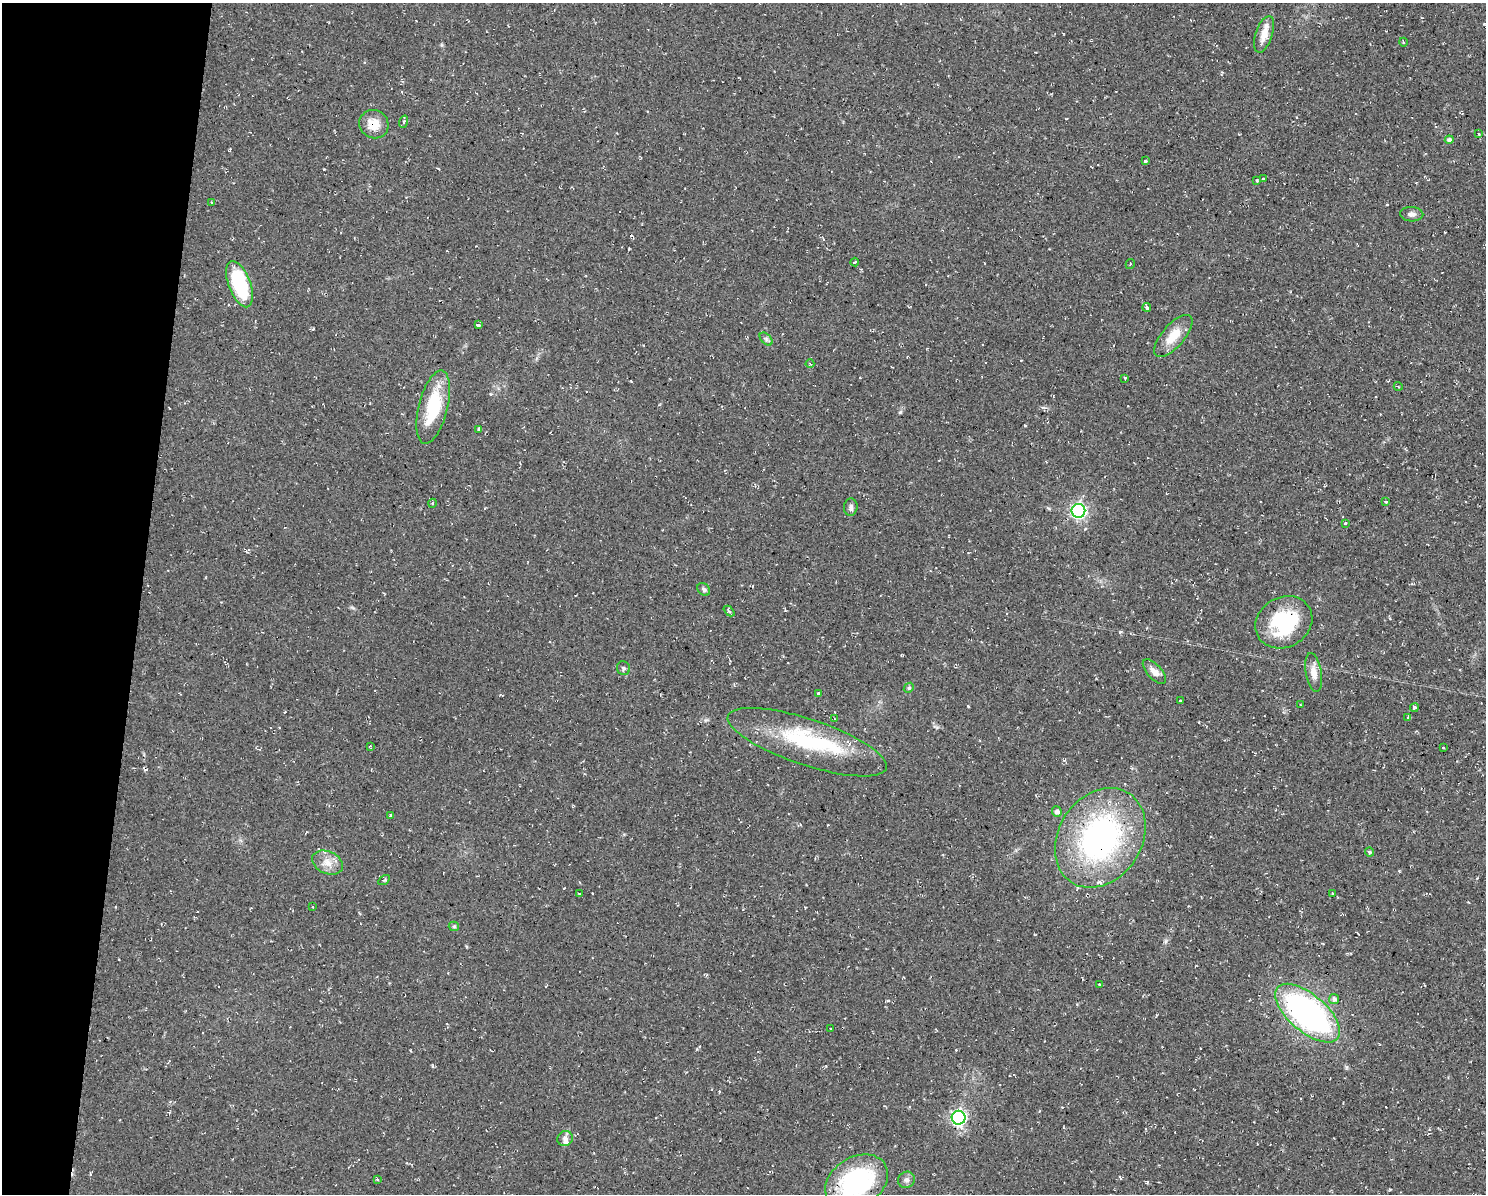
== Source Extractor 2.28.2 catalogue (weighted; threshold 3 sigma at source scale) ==
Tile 7 of 3 x 4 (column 1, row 3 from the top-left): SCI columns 113-1596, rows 1193-2384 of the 4791 x 4769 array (HDU 1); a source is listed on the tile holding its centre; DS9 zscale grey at full resolution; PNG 1488 x 1196 px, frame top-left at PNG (2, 3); each listed source drawn as its Kron ellipse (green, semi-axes under 4 px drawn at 4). Shown black and unused: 9% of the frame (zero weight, under 2 of 3 exposures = <1% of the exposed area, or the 3 px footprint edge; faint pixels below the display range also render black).
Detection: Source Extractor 2.28.2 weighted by HDU 2 'WHT'; one run over the whole footprint, this tile lists its part. Background 0.0769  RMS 0.0099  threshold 0.0448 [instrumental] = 3 sigma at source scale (4.5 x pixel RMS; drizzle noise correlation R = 1.50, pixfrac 1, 0.05/0.05 arcsec/px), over >= 5 px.
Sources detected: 72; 6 cosmic-ray / hot-pixel residue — neither listed nor drawn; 3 inside a brighter listed object's ellipse — not listed separately; the other 63 listed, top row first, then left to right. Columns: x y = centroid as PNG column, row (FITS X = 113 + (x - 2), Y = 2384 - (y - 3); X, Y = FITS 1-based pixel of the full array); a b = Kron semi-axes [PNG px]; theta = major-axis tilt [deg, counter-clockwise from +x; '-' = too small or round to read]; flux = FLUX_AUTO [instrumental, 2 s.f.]
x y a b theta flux
1264 34 19 8 72 13
1403 42 4 3 - 0.94
404 122 6 4 73 1.5
374 124 15 14 - 15
1479 134 4 2 - 0.77
1449 140 4 4 - 3.3
1146 161 3 3 - 14
1263 179 3 3 - 3.3
1257 181 3 3 - 2.7
212 202 4 3 - 1.2
1412 214 12 7 -2 4.5
855 262 4 3 - 0.96
1130 264 5 3 - 0.86
240 284 24 11 -69 74
1147 307 4 3 - 3.7
478 325 4 3 - 10
1173 336 26 11 49 19
766 339 8 4 -46 2.3
810 364 4 2 - 0.88
1125 378 3 3 - 4.8
1398 386 4 3 - 0.75
433 407 38 14 76 50
479 429 4 3 - 1.9
1386 502 4 3 - 1.1
433 503 4 3 - 0.9
851 507 9 6 83 3.3
1078 511 7 7 - 240
1346 524 3 3 - 6.7
704 589 7 5 -46 2.3
729 611 6 4 -43 1.5
1284 622 29 25 30 82
623 668 7 6 - 2.3
1154 672 15 7 -49 7
1314 672 19 8 -80 9.8
909 688 5 4 - 1.5
819 694 4 3 - 2
1180 701 3 3 - 4.5
1300 705 4 2 - 0.71
1414 708 4 4 - 2.4
1408 718 4 3 - 1.2
834 719 4 2 - 0.69
807 742 83 23 -18 100
370 746 3 3 - 0.68
1443 748 3 3 - 2.1
1057 811 5 5 - 4.1
391 815 3 3 - 1.4
1100 838 53 41 56 250
1369 852 4 4 - 1.7
327 863 16 11 -24 11
384 880 6 4 31 1.5
579 893 3 2 - 0.8
1332 894 3 2 - 1
313 907 3 2 - 0.6
454 926 5 5 - 1.3
1099 984 3 3 - 1.4
1334 999 5 5 - 2.9
1308 1013 40 18 -40 280
831 1029 3 3 - 4
959 1118 7 7 - 270
565 1139 8 7 - 4.1
377 1179 4 3 - 1.2
906 1180 8 8 - 3.8
856 1182 34 24 33 130
Isophote crosses this tile's border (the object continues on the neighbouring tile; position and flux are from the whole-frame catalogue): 1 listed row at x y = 856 1182
Unlisted compact peaks at least as high as the median listed source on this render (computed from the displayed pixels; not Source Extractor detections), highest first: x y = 900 412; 1166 941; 1120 632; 968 706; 1346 1067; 324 169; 1025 425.